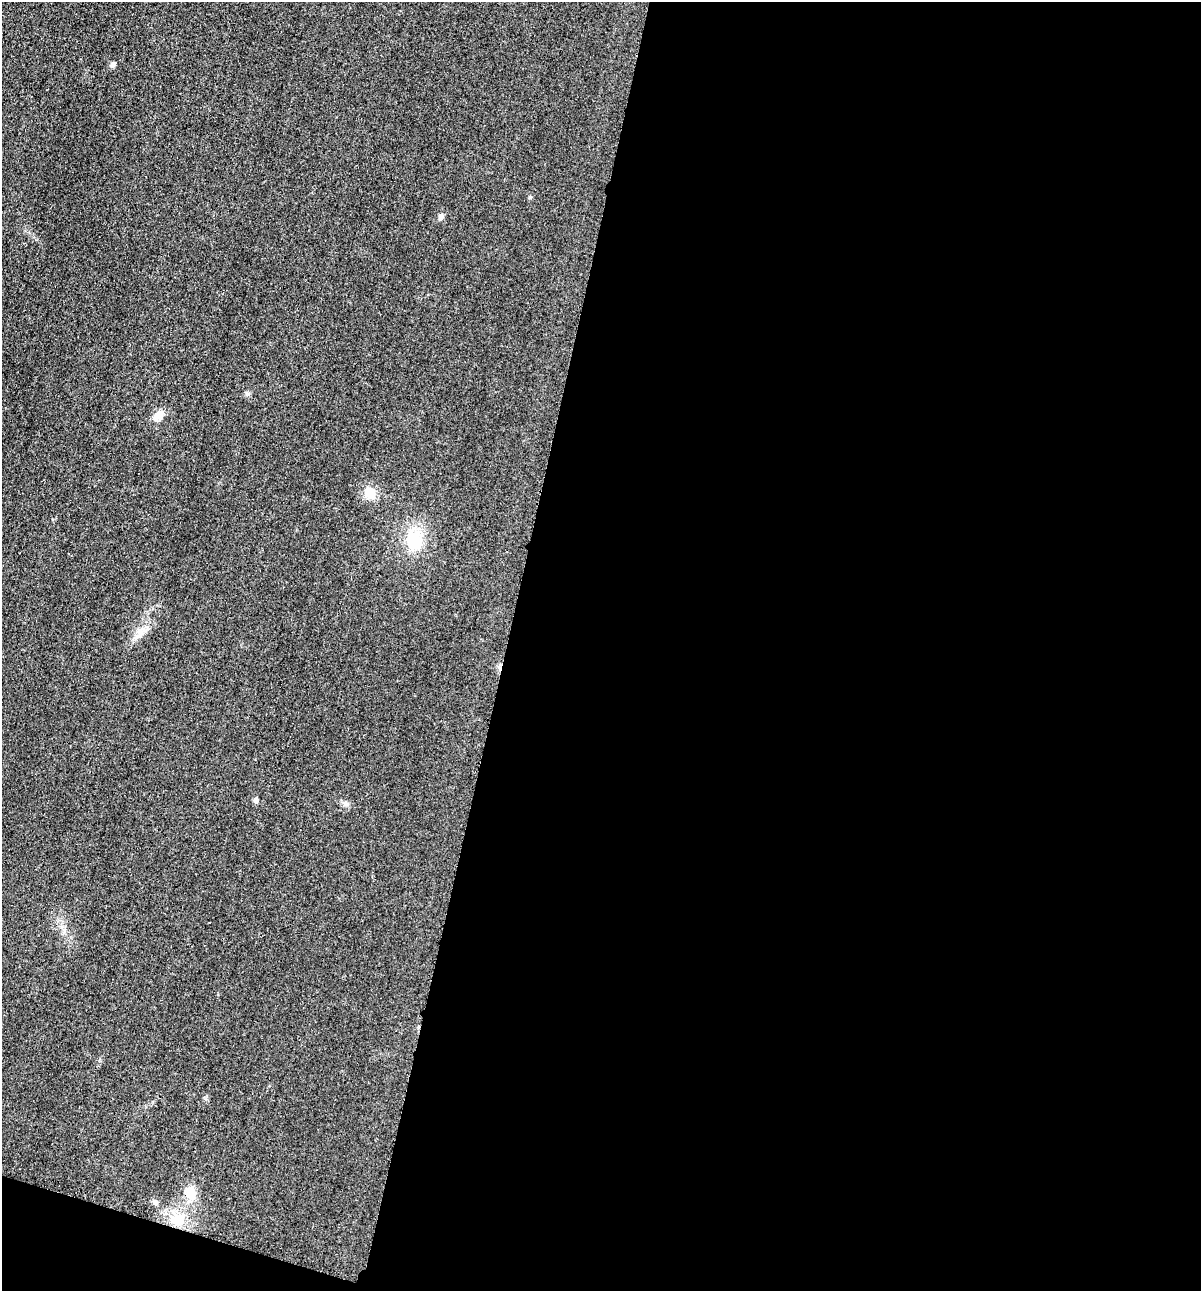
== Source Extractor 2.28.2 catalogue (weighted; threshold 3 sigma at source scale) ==
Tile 16 of 4 x 4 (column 4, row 4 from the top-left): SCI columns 3742-4940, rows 19-1307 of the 5206 x 5195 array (HDU 1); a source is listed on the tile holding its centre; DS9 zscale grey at full resolution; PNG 1203 x 1293 px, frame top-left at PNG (2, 2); no overlay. Shown black and unused: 59% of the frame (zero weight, under 3 of 4 exposures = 2% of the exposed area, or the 3 px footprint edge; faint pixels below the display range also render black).
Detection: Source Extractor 2.28.2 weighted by HDU 2 'WHT'; one run over the whole footprint, this tile lists its part. Background 0.0289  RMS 0.0059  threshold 0.0264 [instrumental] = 3 sigma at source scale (4.5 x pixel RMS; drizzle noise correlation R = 1.50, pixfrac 1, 0.05/0.05 arcsec/px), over >= 5 px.
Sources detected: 13; all 13 listed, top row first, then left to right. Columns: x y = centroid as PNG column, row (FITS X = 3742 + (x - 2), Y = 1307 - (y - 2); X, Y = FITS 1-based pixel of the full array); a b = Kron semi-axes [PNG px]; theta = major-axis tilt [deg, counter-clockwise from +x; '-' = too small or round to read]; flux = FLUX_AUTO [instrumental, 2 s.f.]
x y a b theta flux
112 64 7 6 - 1.5
530 197 4 4 - 0.82
441 217 8 7 - 1.7
247 394 6 5 - 1.2
158 416 16 9 55 5.5
370 493 17 13 -87 6.9
414 540 29 22 -78 20
140 630 13 5 45 3.2
256 800 5 5 - 2.1
345 804 9 5 -14 1.6
191 1193 14 11 -77 9
155 1202 8 6 -42 1.5
178 1221 15 14 - 11